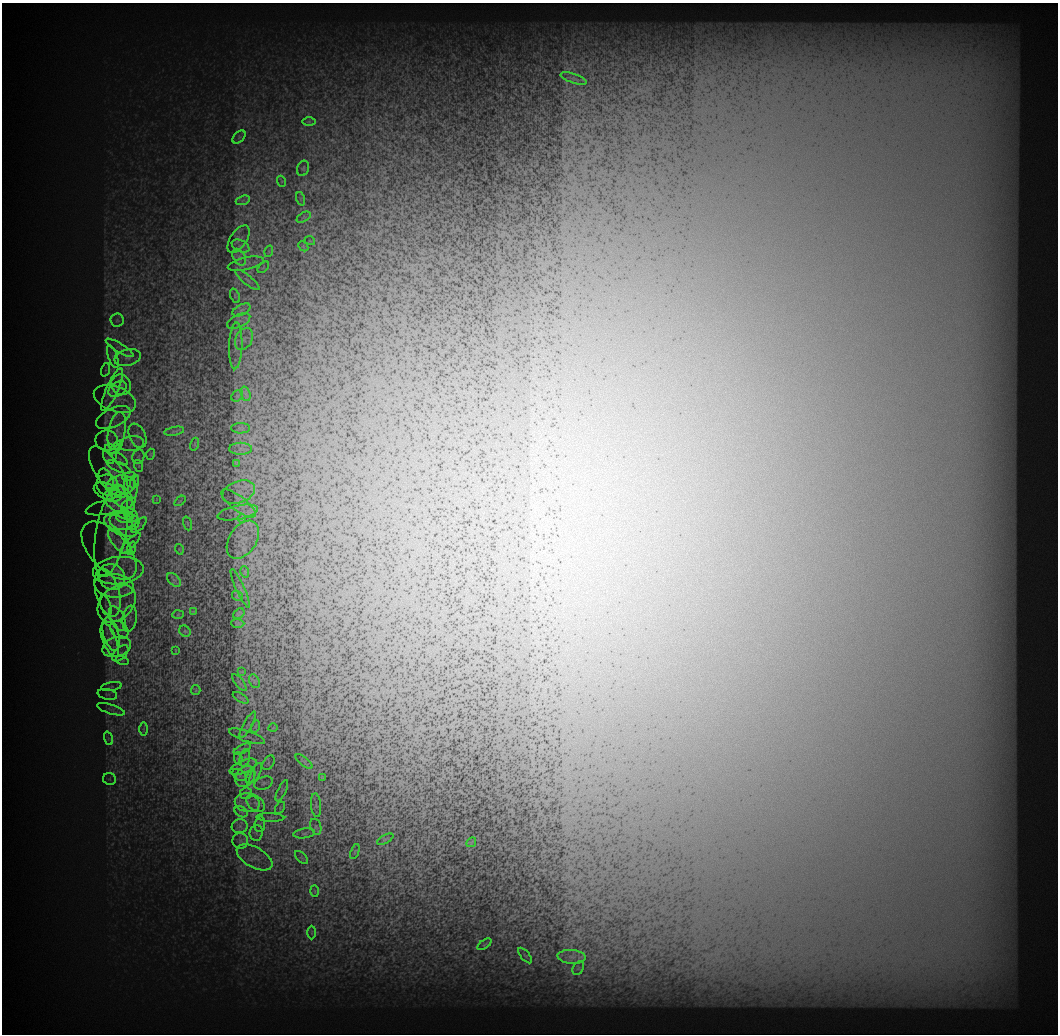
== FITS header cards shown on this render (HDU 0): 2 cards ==
NAXIS1  =                 1056 / Length of Axis 1 (Serial)
NAXIS2  =                 1032 / Length of Axis 2 (Parallel)

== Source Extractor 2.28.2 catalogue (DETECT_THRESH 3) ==
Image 1056 x 1032 px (HDU 0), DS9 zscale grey, 1 PNG px = 1 image px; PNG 1060 x 1036 px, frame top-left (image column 1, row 1032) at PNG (2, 3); each listed source drawn as its Kron ellipse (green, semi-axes under 4 px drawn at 4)
Background 916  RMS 33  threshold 100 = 3 sigma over >= 5 px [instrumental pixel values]
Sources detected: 158; all 158 listed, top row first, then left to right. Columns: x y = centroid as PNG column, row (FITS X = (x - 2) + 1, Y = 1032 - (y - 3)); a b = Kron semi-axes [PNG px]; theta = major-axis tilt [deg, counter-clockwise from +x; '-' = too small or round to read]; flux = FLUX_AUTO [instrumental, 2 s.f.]
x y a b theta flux
574 79 13 4 -18 7900
309 122 7 4 0 4200
239 137 8 5 46 5500
303 168 8 6 71 4100
281 181 5 3 - 2200
301 199 7 4 -72 3800
243 200 7 4 19 6300
304 217 8 4 32 4200
238 239 16 8 55 12000
310 241 5 3 - 1900
241 246 9 6 -27 8900
303 246 6 4 -46 2900
269 251 6 3 73 2900
239 257 9 6 -60 9700
246 264 18 6 13 16000
263 267 7 4 44 3200
247 280 15 4 -39 8500
235 296 7 4 -68 4000
241 310 10 5 28 8700
117 320 6 6 - 7100
239 321 12 6 25 8400
244 339 12 8 63 12000
236 346 23 6 88 15000
120 348 16 4 -31 12000
113 357 12 4 -71 9400
128 358 13 8 14 16000
105 370 7 4 71 4300
121 385 10 9 - 16000
118 389 10 6 33 13000
112 390 23 6 66 26000
246 394 7 4 -71 5400
237 396 6 5 - 3900
115 399 22 12 -20 39000
113 418 18 9 25 31000
241 428 9 5 0 4500
117 431 19 8 78 34000
174 431 10 3 11 3300
137 436 13 8 -66 13000
107 441 11 10 - 18000
132 444 12 7 8 14000
195 444 6 4 73 2700
116 447 8 3 45 4000
241 449 11 6 0 10000
110 454 10 7 -89 15000
151 454 5 3 - 2000
138 457 7 5 72 5400
120 459 9 4 -35 6200
236 463 4 2 - 2200
139 466 6 4 -72 3400
119 467 13 4 -24 9100
109 472 30 12 -55 50000
129 476 7 4 17 3900
106 479 11 6 -64 8500
134 482 7 4 71 4400
107 485 11 10 - 17000
120 485 14 10 9 29000
131 488 11 6 -80 11000
108 492 15 8 -26 16000
239 492 17 11 21 21000
121 496 13 9 -49 23000
157 499 3 2 - 1300
180 501 6 3 37 2400
119 502 17 9 -30 35000
239 503 21 7 -37 15000
111 506 25 7 13 23000
128 507 8 6 63 9200
238 513 21 7 11 15000
131 515 7 6 - 6800
125 517 8 6 2 8100
242 519 4 2 - 1700
121 521 12 8 -16 18000
133 523 7 6 - 5800
187 523 7 3 -71 2200
139 525 10 4 45 5800
120 526 18 8 -27 30000
111 531 46 15 79 110000
243 540 21 13 57 24000
119 541 15 7 -49 21000
130 543 14 4 47 6700
132 548 7 4 70 3300
179 549 5 3 - 1900
109 551 35 19 -48 74000
118 571 25 13 5 48000
245 572 6 3 -73 1700
112 577 14 12 -37 29000
174 580 8 5 -44 5100
114 586 20 11 -6 39000
240 588 21 3 -65 6000
108 593 25 11 -74 37000
238 596 6 4 -35 4800
117 604 22 15 44 62000
106 605 10 5 -71 8800
194 611 4 2 - 1600
239 614 6 4 35 4300
178 615 6 4 3 3300
117 618 13 7 -64 16000
130 619 13 7 80 11000
238 623 6 4 -2 3700
119 630 10 7 -44 14000
185 631 6 5 - 3100
111 634 17 7 -74 25000
110 640 18 6 -69 22000
117 647 14 9 18 25000
175 650 3 2 - 1600
120 653 10 5 45 9400
122 660 6 4 -18 4300
242 672 4 2 - 1400
254 681 7 5 -64 4000
239 682 10 3 -50 4500
111 687 10 4 9 6100
196 690 5 4 - 2300
107 694 10 5 -11 7000
241 698 9 2 -32 3300
111 709 14 4 -17 9100
248 725 15 3 61 7500
256 726 6 4 70 3100
273 728 4 3 - 1700
143 729 7 4 -90 3500
247 736 19 5 -18 9400
108 738 7 4 -72 4500
242 749 9 4 25 5400
238 758 6 4 -86 2900
245 758 9 5 77 6100
304 761 10 4 -39 3700
269 763 8 5 57 3300
243 767 14 6 23 13000
256 773 11 4 62 6000
239 775 8 5 -37 4900
245 776 11 9 49 16000
251 777 6 4 70 4100
322 778 3 2 - 1700
109 779 6 6 - 5100
263 783 9 6 21 6700
282 791 11 4 64 5400
246 793 6 5 - 4400
247 803 12 9 -12 20000
256 803 10 7 -42 13000
316 805 12 5 -84 5000
280 808 7 4 61 4100
241 812 7 5 -32 5500
270 817 14 4 -2 6400
260 824 8 5 84 5600
240 826 8 7 - 8000
316 827 8 5 -72 5400
256 833 8 6 85 6200
304 833 11 5 7 6700
385 839 9 3 29 2900
240 841 8 7 - 8300
471 842 5 2 - 2000
355 851 8 3 68 2400
254 857 20 10 -29 25000
301 858 8 5 -45 4000
315 891 6 4 -88 2500
312 933 7 3 89 2400
484 944 8 2 36 2000
525 956 9 3 -50 3200
572 957 14 7 -4 15000
578 968 7 5 58 4100